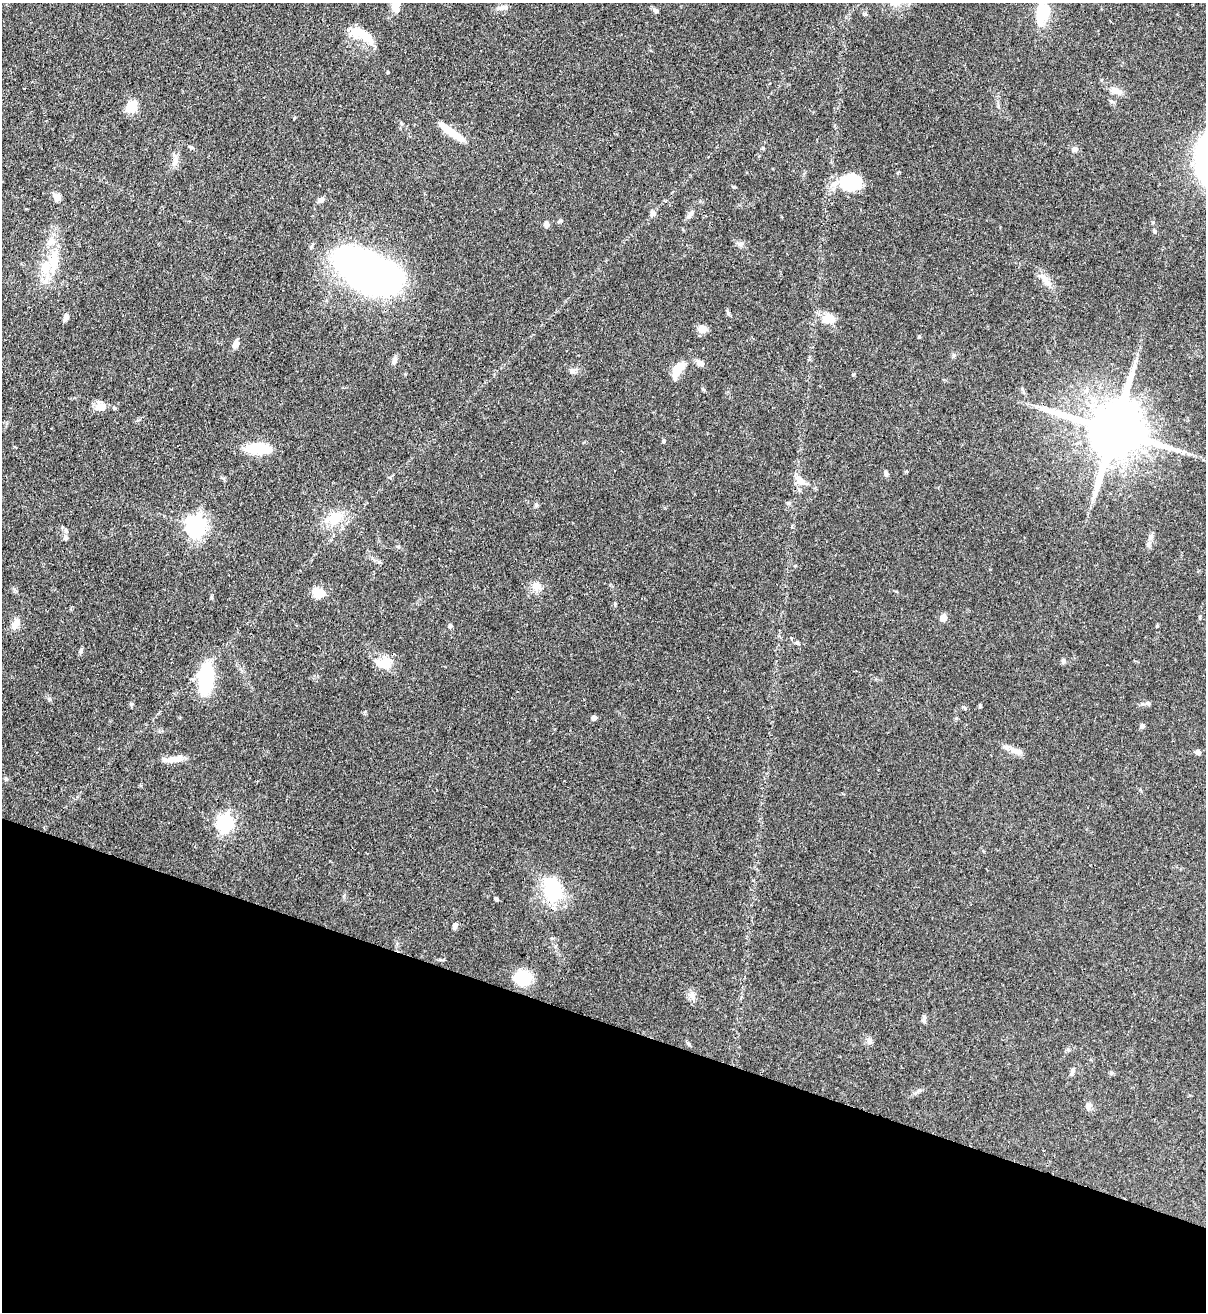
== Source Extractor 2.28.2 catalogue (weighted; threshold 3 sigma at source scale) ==
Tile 15 of 4 x 4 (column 3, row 4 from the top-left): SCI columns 2631-3834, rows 32-1341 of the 5383 x 5305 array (HDU 1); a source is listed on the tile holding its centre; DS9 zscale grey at full resolution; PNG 1208 x 1314 px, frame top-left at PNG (2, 3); no overlay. Shown black and unused: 22% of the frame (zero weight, under 3 of 4 exposures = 7% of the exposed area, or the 3 px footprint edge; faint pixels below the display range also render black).
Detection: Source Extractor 2.28.2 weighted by HDU 2 'WHT'; one run over the whole footprint, this tile lists its part. Background 0.105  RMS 0.0041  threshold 0.0186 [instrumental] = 3 sigma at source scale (4.5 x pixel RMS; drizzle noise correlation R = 1.50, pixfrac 1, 0.05/0.05 arcsec/px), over >= 5 px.
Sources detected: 86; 2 inside a brighter object's white glare — not listed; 5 inside a brighter listed object's ellipse — not listed separately; the other 79 listed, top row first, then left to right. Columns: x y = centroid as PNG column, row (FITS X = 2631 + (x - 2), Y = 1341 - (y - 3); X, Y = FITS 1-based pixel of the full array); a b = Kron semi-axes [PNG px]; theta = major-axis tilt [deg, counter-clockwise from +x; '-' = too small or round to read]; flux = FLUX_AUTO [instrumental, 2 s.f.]
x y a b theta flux
396 6 15 9 89 5.3
502 7 15 6 5 1.9
656 11 7 5 -26 1.2
1042 13 28 15 80 15
360 32 16 12 -42 6.3
1115 90 16 8 -15 3
132 107 16 13 44 5.1
451 132 33 7 -36 8.8
191 147 6 4 -45 0.57
763 148 4 4 - 0.44
1075 149 7 6 - 1.4
1205 159 37 15 89 78
175 161 8 6 -47 1.5
852 182 22 16 5 21
56 196 13 8 -53 2.4
321 200 8 6 22 1.3
652 213 7 6 - 1.4
690 214 13 5 55 1.5
546 224 6 5 - 2.1
1155 231 6 4 -88 0.49
740 244 9 7 -44 1.4
54 262 46 11 83 12
366 271 62 28 -33 220
1045 280 24 8 -58 4
728 313 6 5 - 0.66
66 317 10 6 82 1.4
829 319 17 11 -5 6.4
702 329 10 8 -24 3.7
919 337 4 3 - 0.48
236 344 12 6 67 2.2
394 360 11 6 78 1.6
1136 360 9 4 71 1.1
700 363 11 7 -36 2
573 370 9 7 -2 1.6
678 370 21 8 60 7.9
101 407 15 10 9 3.8
1114 430 19 16 -20 3300
254 447 24 12 6 11
1183 452 8 5 -8 1.2
886 473 7 5 -74 0.97
801 481 12 8 -38 4.3
536 505 6 4 -48 0.63
334 518 20 16 25 9.6
196 526 7 7 - 200
1151 537 8 6 89 1.4
66 538 6 6 - 1.1
1148 544 8 6 89 1.1
536 586 13 12 - 3.5
318 593 13 10 -9 5.6
615 604 5 3 - 0.44
1200 617 5 3 - 0.42
943 618 5 5 - 6.1
15 624 15 9 56 3
450 626 6 5 - 0.78
1157 626 4 3 - 0.58
797 642 5 5 - 0.64
81 651 7 5 73 0.93
386 663 14 14 - 6.7
206 679 30 13 84 32
49 699 6 4 -19 0.63
1148 703 7 5 -5 1.1
131 704 6 5 - 0.64
594 718 4 4 - 2.7
1142 726 6 5 - 0.81
1016 751 21 7 -18 3.1
1198 752 7 6 - 1.2
171 760 13 8 16 3.1
6 779 6 5 - 0.68
225 823 7 6 - 130
553 891 29 17 -74 26
496 898 5 4 - 0.59
455 925 7 5 70 1.3
523 978 13 12 - 20
692 996 15 6 -71 2.2
924 1019 10 5 -85 1
869 1041 9 7 -80 1.4
1072 1071 11 5 72 1.2
919 1090 7 4 19 0.82
1088 1107 11 6 73 1.4
Overlapping masked pixels (flux is a lower limit): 2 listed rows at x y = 1114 430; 801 481
Isophote crosses this tile's border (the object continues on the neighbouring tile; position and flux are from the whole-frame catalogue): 3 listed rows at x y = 396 6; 1042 13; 1205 159
Unlisted compact peaks at least as high as the median listed source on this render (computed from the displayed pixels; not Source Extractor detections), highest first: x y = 734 187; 1153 222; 663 441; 853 375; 388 72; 980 706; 1063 661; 965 708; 703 389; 14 589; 954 355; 398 546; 956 718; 401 123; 560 220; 365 712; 1111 1073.